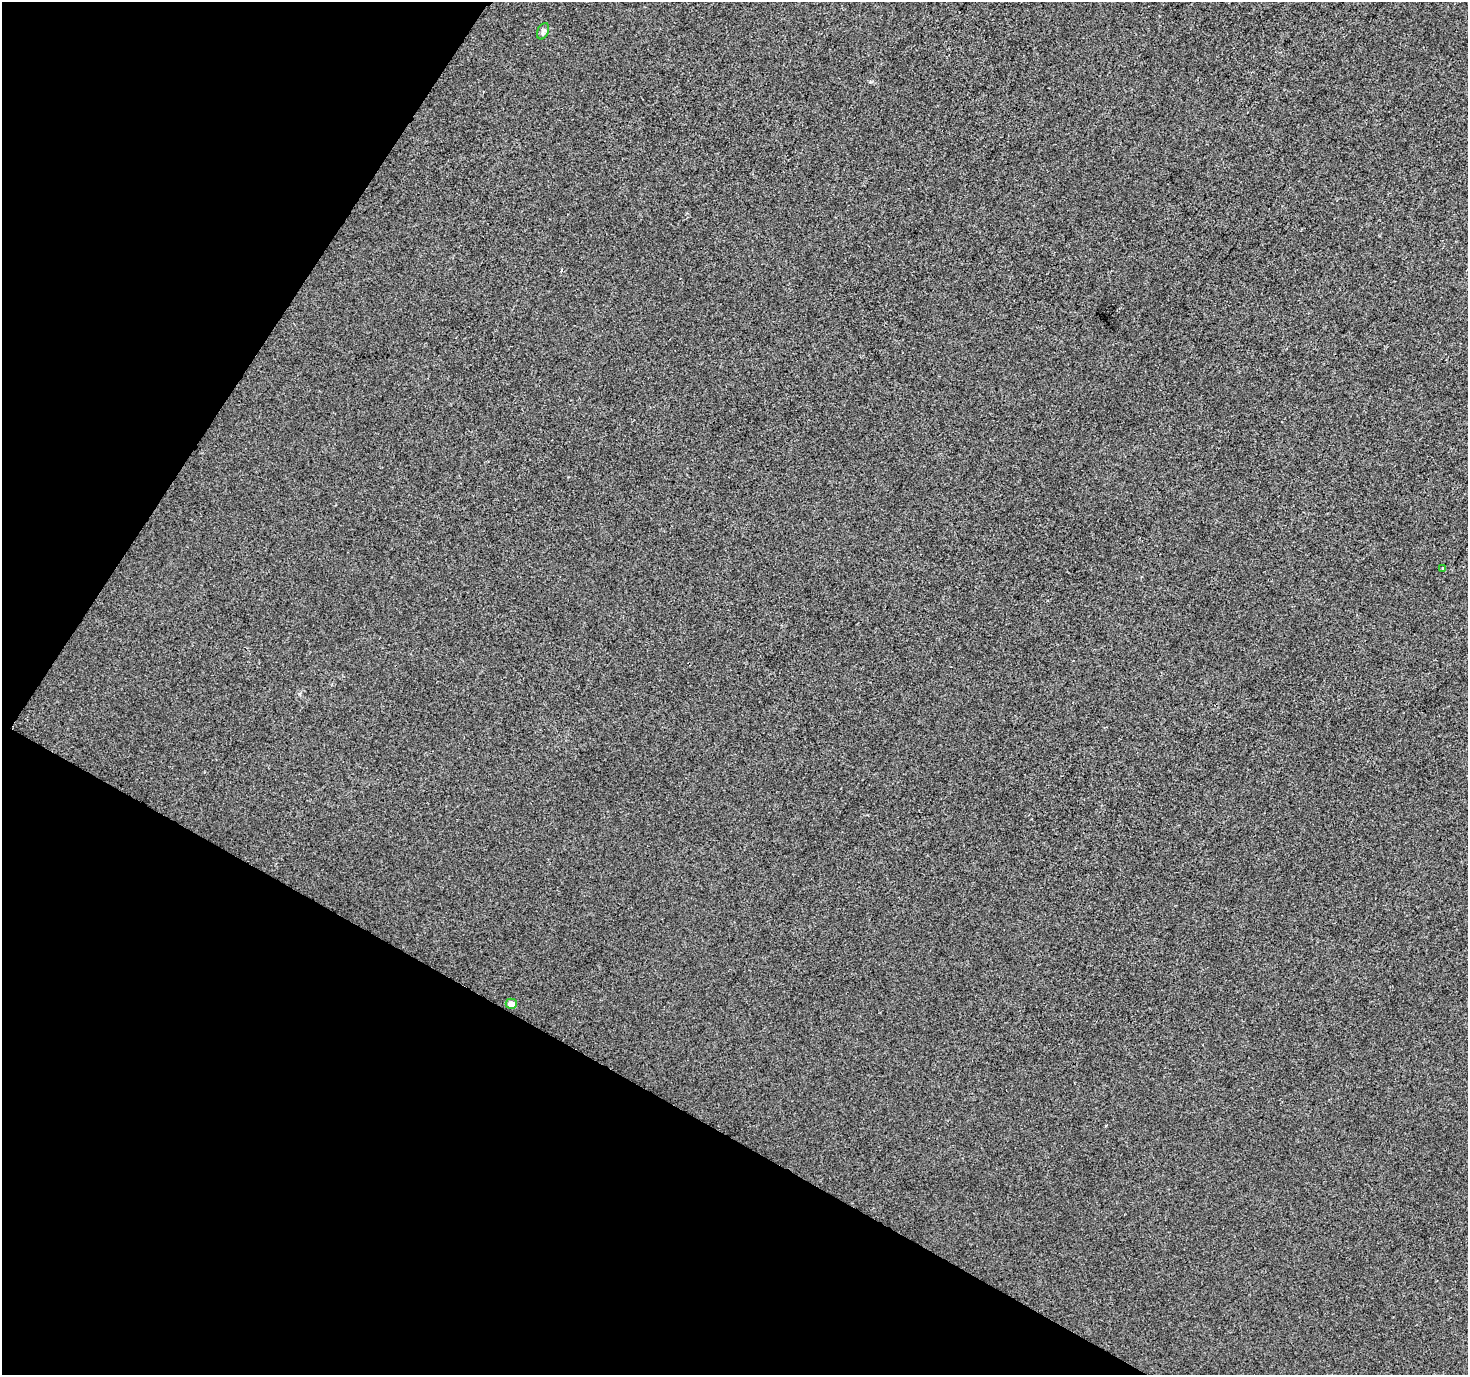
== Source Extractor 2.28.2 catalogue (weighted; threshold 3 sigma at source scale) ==
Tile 9 of 4 x 4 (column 1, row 3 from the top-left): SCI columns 6-1471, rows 1631-3003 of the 5869 x 5942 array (HDU 1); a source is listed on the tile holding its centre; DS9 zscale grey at full resolution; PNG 1470 x 1377 px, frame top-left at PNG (2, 2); each listed source drawn as its Kron ellipse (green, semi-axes under 4 px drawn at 4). Shown black and unused: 27% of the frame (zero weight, under 2 of 3 exposures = <1% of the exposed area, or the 3 px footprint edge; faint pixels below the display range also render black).
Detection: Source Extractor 2.28.2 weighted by HDU 2 'WHT'; one run over the whole footprint, this tile lists its part. Background 0.00154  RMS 0.0057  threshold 0.0256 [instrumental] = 3 sigma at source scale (4.5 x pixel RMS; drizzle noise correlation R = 1.50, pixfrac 1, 0.0396/0.0396 arcsec/px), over >= 5 px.
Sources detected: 3; all 3 listed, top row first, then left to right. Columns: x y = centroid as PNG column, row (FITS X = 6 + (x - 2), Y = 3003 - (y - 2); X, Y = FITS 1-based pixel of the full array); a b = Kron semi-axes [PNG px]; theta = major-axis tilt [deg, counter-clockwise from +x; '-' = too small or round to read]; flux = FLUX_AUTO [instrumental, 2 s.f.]
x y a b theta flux
543 31 9 5 65 1.3
1443 568 3 3 - 1.2
511 1004 5 5 - 4.5